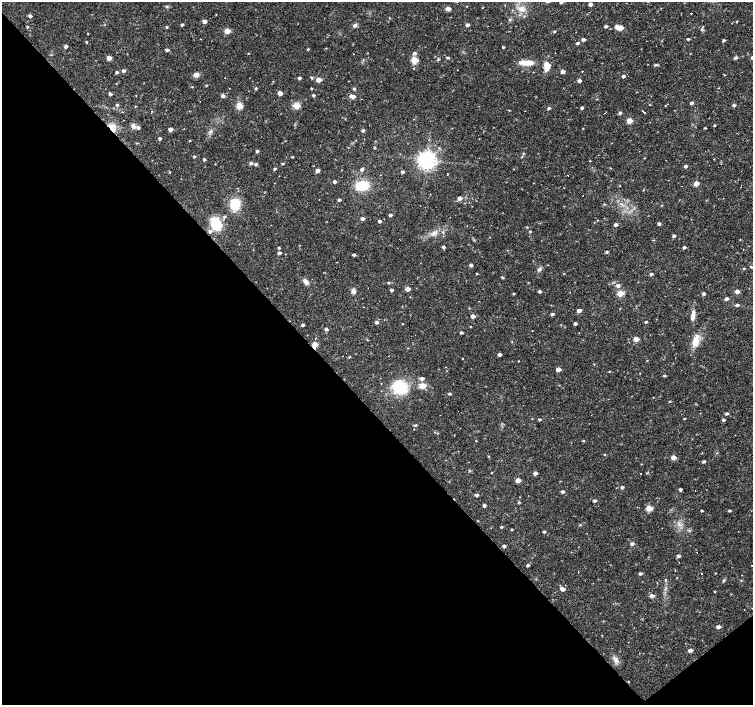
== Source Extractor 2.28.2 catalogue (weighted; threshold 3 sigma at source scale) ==
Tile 14 of 4 x 4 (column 2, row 4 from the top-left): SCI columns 1504-3004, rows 205-1610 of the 6006 x 5966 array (HDU 1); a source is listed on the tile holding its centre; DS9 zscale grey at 2 x 2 block average (1 PNG px = mean of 2 x 2 image px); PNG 755 x 707 px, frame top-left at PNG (2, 2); no overlay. Shown black and unused: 43% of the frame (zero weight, under 3 of 4 exposures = <1% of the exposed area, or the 3 px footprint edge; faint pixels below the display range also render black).
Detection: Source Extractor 2.28.2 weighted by HDU 2 'WHT'; one run over the whole footprint, this tile lists its part. Background 0.0326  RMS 0.0024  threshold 0.0109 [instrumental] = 3 sigma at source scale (4.5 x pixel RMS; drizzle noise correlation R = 1.50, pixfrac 1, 0.0396/0.0396 arcsec/px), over >= 5 px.
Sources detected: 271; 17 cosmic-ray / hot-pixel residue — not listed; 3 inside a brighter listed object's ellipse — not listed separately; the other 251 listed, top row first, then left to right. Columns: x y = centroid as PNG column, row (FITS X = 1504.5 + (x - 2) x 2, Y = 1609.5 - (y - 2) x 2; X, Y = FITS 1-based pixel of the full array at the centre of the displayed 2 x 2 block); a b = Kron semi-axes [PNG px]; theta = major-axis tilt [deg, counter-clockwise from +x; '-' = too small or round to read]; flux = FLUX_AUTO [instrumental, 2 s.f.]
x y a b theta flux
561 2 3 2 - 1.3
590 4 3 2 - 2.8
483 7 2 2 - 0.24
448 9 3 3 - 5.2
521 9 9 7 4 4
30 16 3 2 - 2
389 18 2 2 - 0.21
510 19 4 3 - 0.69
204 21 3 3 - 3
737 21 3 2 - 0.36
182 25 3 2 - 1.1
355 25 6 4 21 1.3
467 25 3 3 - 2.1
488 26 2 2 - 0.2
606 26 3 3 - 1.3
27 27 3 2 - 0.6
167 27 3 3 - 0.56
617 27 3 3 - 4.4
620 28 3 3 - 7.7
701 29 4 3 - 0.63
227 31 3 3 - 10
554 31 3 2 - 0.59
88 34 3 2 - 0.28
688 39 3 2 - 0.82
583 40 3 3 - 1.3
724 41 3 2 - 1
86 42 3 2 - 0.52
577 43 3 2 - 1.2
66 46 3 3 - 1.7
503 47 3 2 - 0.6
326 48 3 2 - 0.27
308 49 3 3 - 0.5
167 50 3 2 - 1.4
248 53 2 2 - 0.3
414 53 3 3 - 1.4
353 54 2 2 - 0.51
447 57 4 3 - 0.69
109 58 3 3 - 5.6
735 58 3 3 - 1.2
414 60 3 3 - 17
526 63 18 5 0 6.6
547 65 5 3 - 12
655 65 5 3 - 0.72
414 68 2 2 - 0.62
123 71 3 2 - 1.6
563 71 3 2 - 3.2
582 71 2 2 - 0.85
116 72 3 2 - 0.97
196 75 5 4 - 3.4
724 75 3 2 - 0.27
623 76 3 2 - 1.3
299 78 3 2 - 1.4
312 78 4 3 - 0.72
318 80 3 3 - 6.5
273 81 2 2 - 0.23
579 81 3 2 - 2
206 85 3 2 - 0.5
192 87 2 2 - 0.32
256 88 3 3 - 0.73
311 88 2 2 - 0.53
354 89 3 3 - 0.81
280 93 3 3 - 5
110 94 3 3 - 1.1
136 95 2 2 - 0.19
313 95 3 2 - 0.98
223 96 4 4 - 1.3
351 96 3 3 - 1.8
691 103 3 2 - 1.4
117 105 3 3 - 0.79
296 105 8 6 -10 3.8
649 105 3 2 - 0.22
734 105 3 2 - 1.3
135 106 2 2 - 0.31
239 106 3 3 - 16
665 106 2 2 - 0.26
549 108 3 3 - 1
582 108 3 2 - 1.1
509 110 3 2 - 0.3
525 111 2 2 - 0.15
643 111 2 2 - 0.62
122 112 3 2 - 0.26
644 112 2 2 - 1.4
620 113 3 3 - 1.3
345 119 3 2 - 0.27
629 120 3 3 - 9.6
714 125 3 2 - 0.53
133 126 5 5 - 2
111 127 7 5 -43 6.5
705 128 3 2 - 0.52
170 129 3 3 - 3.7
363 130 3 2 - 1.3
210 132 6 3 52 1.2
160 139 3 2 - 1.2
190 140 2 2 - 0.39
136 143 4 2 - 0.36
374 148 3 2 - 0.53
439 148 3 2 - 0.37
257 151 3 3 - 1.1
523 154 3 2 - 0.38
194 156 3 2 - 0.69
292 157 2 2 - 0.52
522 157 3 2 - 0.33
644 158 3 2 - 0.27
204 159 3 2 - 1.1
714 159 3 2 - 0.2
427 160 5 5 - 320
590 161 2 2 - 0.27
251 163 4 3 - 1.4
215 164 2 2 - 0.26
256 164 3 3 - 1
282 164 3 2 - 0.63
685 166 3 2 - 1.4
610 168 3 2 - 0.27
275 169 3 3 - 0.8
362 169 4 3 - 1.4
317 170 3 3 - 3.2
170 172 3 2 - 0.39
402 172 3 2 - 1.2
567 175 2 2 - 0.29
335 182 3 3 - 1.6
696 183 3 3 - 7.2
362 185 9 6 9 22
583 195 2 2 - 0.18
459 198 3 3 - 2.9
319 200 2 2 - 0.84
339 200 3 2 - 1.3
235 204 9 7 73 17
604 204 3 2 - 0.35
390 215 3 2 - 1.2
224 216 4 3 - 0.83
362 219 3 3 - 1.7
597 220 2 2 - 0.25
379 221 2 2 - 1.6
216 224 10 7 -60 21
659 224 3 3 - 1.4
615 225 3 3 - 1.6
527 227 3 2 - 0.43
210 231 4 3 - 1.5
530 231 3 2 - 0.52
434 234 4 2 - 0.93
674 236 3 2 - 1.3
443 247 3 2 - 1.5
684 247 3 2 - 1.2
279 248 3 2 - 0.67
743 249 2 2 - 1
606 252 3 2 - 0.9
279 253 3 2 - 1.4
354 255 3 2 - 1.2
471 265 3 3 - 1.4
751 267 3 3 - 0.57
744 268 2 2 - 0.49
539 269 6 3 62 1.1
564 273 2 2 - 0.2
476 274 2 2 - 0.36
651 274 3 2 - 1.1
502 277 4 2 - 0.61
306 282 8 5 -50 2.2
389 282 3 2 - 0.38
618 286 4 3 - 1.6
408 289 3 3 - 4.1
391 290 3 3 - 1.1
353 291 6 4 88 1.8
539 291 3 2 - 1.3
737 291 3 3 - 2.6
620 293 3 3 - 14
513 294 3 2 - 0.59
704 294 3 2 - 1.5
410 297 2 2 - 0.18
726 299 3 3 - 1.7
737 305 3 3 - 1
469 308 2 2 - 0.3
620 309 2 2 - 0.2
579 311 3 3 - 3
552 314 3 3 - 1.2
473 316 3 3 - 3.5
693 316 10 5 78 2.7
376 322 3 3 - 1.5
646 322 3 2 - 0.83
402 324 2 2 - 0.25
575 324 3 2 - 1.5
303 325 3 2 - 1
470 327 3 2 - 0.28
326 329 3 3 - 1.4
461 333 3 2 - 1.1
636 339 3 3 - 8
695 341 17 7 76 6
512 342 3 2 - 0.22
315 344 3 3 - 8.5
499 354 3 3 - 1.7
349 357 3 2 - 0.49
463 359 2 2 - 0.38
519 361 2 2 - 0.42
594 364 2 2 - 0.29
445 367 2 2 - 1.1
558 369 3 3 - 4.4
609 372 3 2 - 0.27
664 376 3 2 - 0.82
422 379 4 3 - 2
422 386 8 6 -10 3.8
400 387 13 10 -41 26
449 394 3 2 - 0.9
669 401 3 2 - 0.41
727 413 3 3 - 1.2
552 418 2 2 - 0.37
539 419 3 2 - 0.72
684 419 3 2 - 0.39
723 420 3 3 - 1.1
415 425 3 2 - 0.72
435 432 3 2 - 0.24
437 433 3 2 - 0.32
583 441 3 2 - 0.44
604 454 3 2 - 0.41
488 456 2 2 - 0.35
673 457 3 3 - 5.9
703 462 3 2 - 1.1
492 472 3 2 - 0.25
535 473 3 3 - 2.1
647 473 3 2 - 0.38
518 480 3 3 - 5.5
622 487 3 3 - 1.2
680 489 3 2 - 1.2
563 492 3 3 - 1.3
477 495 3 3 - 1.2
594 501 3 2 - 1.2
484 505 3 3 - 1.3
649 508 4 3 - 14
701 511 2 2 - 0.63
729 511 3 2 - 0.83
478 521 2 2 - 0.25
501 527 3 3 - 0.67
512 529 2 2 - 0.51
544 532 3 2 - 0.87
632 544 3 3 - 1.6
504 546 3 3 - 1.4
678 556 3 3 - 1.4
679 562 2 2 - 0.33
528 565 3 2 - 0.96
752 566 2 2 - 0.91
578 572 2 2 - 0.3
640 573 3 2 - 1.2
702 573 2 2 - 0.72
715 573 2 2 - 0.3
666 579 2 2 - 0.41
562 589 4 3 - 2.6
715 591 3 2 - 0.35
651 596 5 3 - 1.8
744 610 2 2 - 0.43
718 627 3 2 - 2.9
602 635 2 2 - 0.22
690 650 3 3 - 3.3
615 659 5 3 - 1.4
Overlapping masked pixels (flux is a lower limit): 2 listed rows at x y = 111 127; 315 344
Isophote crosses this tile's border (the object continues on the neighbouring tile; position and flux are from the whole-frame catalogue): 2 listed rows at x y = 561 2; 752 566
Diffuse or blended objects may show on this block-average render without a row.